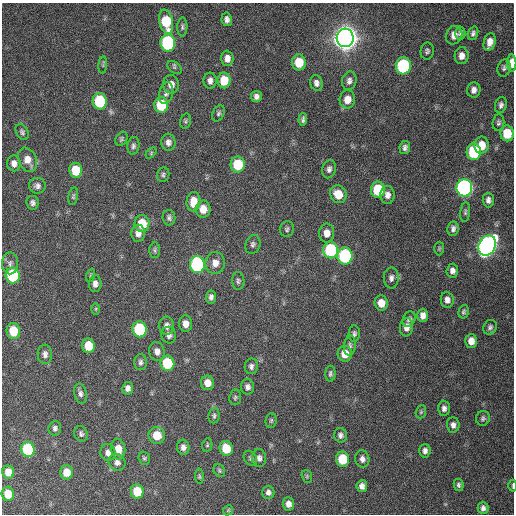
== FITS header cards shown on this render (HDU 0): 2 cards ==
NAXIS1  =                  512 / Axis length
NAXIS2  =                  512 / Axis length

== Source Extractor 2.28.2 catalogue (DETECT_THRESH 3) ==
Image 512 x 512 px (HDU 0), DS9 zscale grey, 1 PNG px = 1 image px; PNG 516 x 516 px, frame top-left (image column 1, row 512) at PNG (2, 3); each listed source drawn as its Kron ellipse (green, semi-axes under 4 px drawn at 4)
Background 402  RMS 11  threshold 31.7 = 3 sigma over >= 5 px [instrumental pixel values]
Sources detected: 148; all 148 listed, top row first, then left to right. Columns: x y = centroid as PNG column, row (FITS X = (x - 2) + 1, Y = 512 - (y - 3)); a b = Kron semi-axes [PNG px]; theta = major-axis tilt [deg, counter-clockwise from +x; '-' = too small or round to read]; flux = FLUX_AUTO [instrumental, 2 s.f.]
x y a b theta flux
227 19 7 5 -80 2.9e+03
166 22 12 7 -79 3.1e+04
182 27 9 5 88 1.5e+03
460 33 7 5 88 2.2e+03
473 33 7 5 69 2.0e+03
454 35 9 8 - 5.4e+03
345 38 9 8 - 1.2e+06
490 42 9 5 75 5.4e+03
168 43 8 7 - 9.9e+04
427 51 8 6 82 1.8e+03
462 56 8 7 - 5.1e+03
227 58 8 6 -89 4.6e+03
299 62 8 7 - 1.6e+04
512 63 8 4 90 9.4e+03
103 65 9 3 85 9.0e+02
403 66 8 7 - 9.3e+04
174 67 8 5 -37 1.4e+03
504 68 9 6 73 2.1e+03
224 80 8 6 -88 1.6e+04
210 81 8 6 88 3.2e+03
349 81 9 7 76 3.0e+03
316 83 8 6 -72 2.9e+03
171 84 9 8 - 5.4e+03
474 90 7 6 - 3.7e+03
166 93 11 7 77 2.9e+03
256 96 5 5 - 2.7e+03
347 99 9 8 - 7.7e+03
100 101 8 7 - 5.0e+04
161 105 8 7 - 3.1e+04
501 105 8 6 75 2.5e+03
218 113 8 5 65 1.7e+03
303 119 6 3 86 1.7e+03
186 121 7 5 76 1.3e+03
498 123 8 6 83 1.8e+03
22 132 9 6 -62 1.9e+03
507 133 8 7 - 1.9e+04
121 139 7 5 61 1.4e+03
168 142 8 7 - 3.2e+03
482 145 8 7 - 1.2e+04
133 146 9 6 82 2.1e+03
405 148 7 5 81 2.2e+03
474 152 8 7 - 5.6e+04
151 153 6 4 48 1.0e+03
28 160 12 9 -66 7.7e+03
14 163 8 7 - 3.9e+03
238 164 8 7 - 2.6e+04
329 169 9 6 75 2.7e+03
76 170 7 6 - 2.0e+04
163 175 7 6 - 1.6e+03
37 186 8 8 - 3.0e+03
464 188 8 8 - 2.5e+05
378 190 8 7 - 3.2e+04
338 194 9 8 - 1.2e+04
387 195 9 7 -87 3.9e+03
73 196 9 5 79 1.4e+03
488 200 7 5 -88 2.8e+03
193 202 10 7 85 9.8e+03
33 203 7 6 - 2.3e+03
203 209 8 7 - 8.1e+03
465 212 10 5 84 1.5e+03
169 218 8 6 -82 2.0e+03
142 224 8 7 - 1.8e+04
287 229 8 7 - 1.9e+03
453 229 7 5 83 2.5e+03
138 233 8 7 - 4.4e+03
327 233 9 7 86 5.8e+03
253 244 9 7 70 2.3e+03
487 246 11 8 61 4.3e+05
439 248 7 5 88 1.0e+03
155 250 7 5 -89 1.5e+03
331 250 8 7 - 5.6e+04
345 256 8 7 - 9.0e+04
10 263 11 8 90 3.3e+03
215 263 11 9 84 6.5e+03
197 264 8 7 - 1.3e+05
452 271 7 6 - 3.3e+03
91 275 7 4 71 1.2e+03
13 276 8 7 - 5.2e+04
391 278 10 7 88 3.3e+03
238 281 9 6 -87 1.8e+03
95 284 8 6 87 3.4e+03
211 297 6 5 - 2.5e+03
447 300 8 6 -83 3.7e+03
381 303 7 6 - 8.4e+03
96 309 6 4 89 9.1e+02
464 312 7 5 76 1.5e+03
423 315 6 5 - 4.4e+03
409 319 8 6 64 2.1e+03
185 324 8 6 -87 5.3e+03
167 326 9 7 -89 3.5e+03
407 327 9 6 86 4.9e+03
490 327 7 6 - 2.0e+03
140 329 8 7 - 4.8e+04
13 331 8 7 - 1.9e+04
354 334 8 5 88 1.8e+03
169 335 8 7 - 3.1e+03
471 341 6 6 - 5.4e+03
88 346 7 6 - 1.4e+04
350 346 10 6 86 2.2e+03
157 351 9 7 -75 4.0e+03
45 354 9 7 -86 3.2e+03
345 354 8 7 - 9.2e+03
141 362 8 6 -89 2.2e+03
167 363 8 7 - 3.3e+04
251 366 8 6 79 2.3e+03
330 374 8 5 87 1.7e+03
207 383 7 6 - 6.8e+03
247 387 7 6 - 2.9e+03
128 388 6 5 - 3.4e+03
80 394 10 6 -76 2.7e+03
235 397 8 6 83 1.4e+03
444 408 8 6 -88 2.9e+03
421 412 7 5 69 1.3e+03
214 416 8 5 84 1.6e+03
483 418 7 7 - 1.8e+03
271 420 7 5 86 1.3e+03
453 425 7 6 - 2.9e+03
55 428 7 6 - 2.2e+03
81 434 8 6 -66 1.9e+03
157 435 8 8 - 1.3e+04
340 435 7 6 - 2.3e+03
207 445 7 5 78 1.2e+03
183 447 7 6 - 3.3e+03
226 448 7 6 - 1.7e+04
28 449 7 7 - 6.0e+04
118 449 10 7 -82 8.6e+03
425 451 7 5 86 2.7e+03
108 453 8 7 - 4.0e+03
144 458 6 5 - 1.2e+03
250 458 8 6 -54 1.5e+03
259 458 9 7 -84 2.8e+03
343 459 7 6 - 2.3e+04
362 459 8 7 - 3.2e+03
117 462 9 8 - 3.4e+03
219 470 7 5 -60 1.3e+03
8 472 7 6 - 8.5e+03
67 472 7 6 - 9.6e+03
199 476 7 4 -89 1.1e+03
307 476 6 5 - 1.0e+03
459 485 6 5 - 1.6e+03
362 486 6 5 - 3.6e+03
513 486 6 2 87 1.0e+03
137 491 7 6 - 2.0e+04
268 492 6 6 - 2.6e+03
8 494 7 6 - 1.4e+04
288 504 7 6 - 3.9e+03
483 508 6 5 - 2.4e+03
228 510 5 4 - 8.5e+02
At the frame edge (FLAGS 8, measured only in part): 2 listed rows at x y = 512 63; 513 486